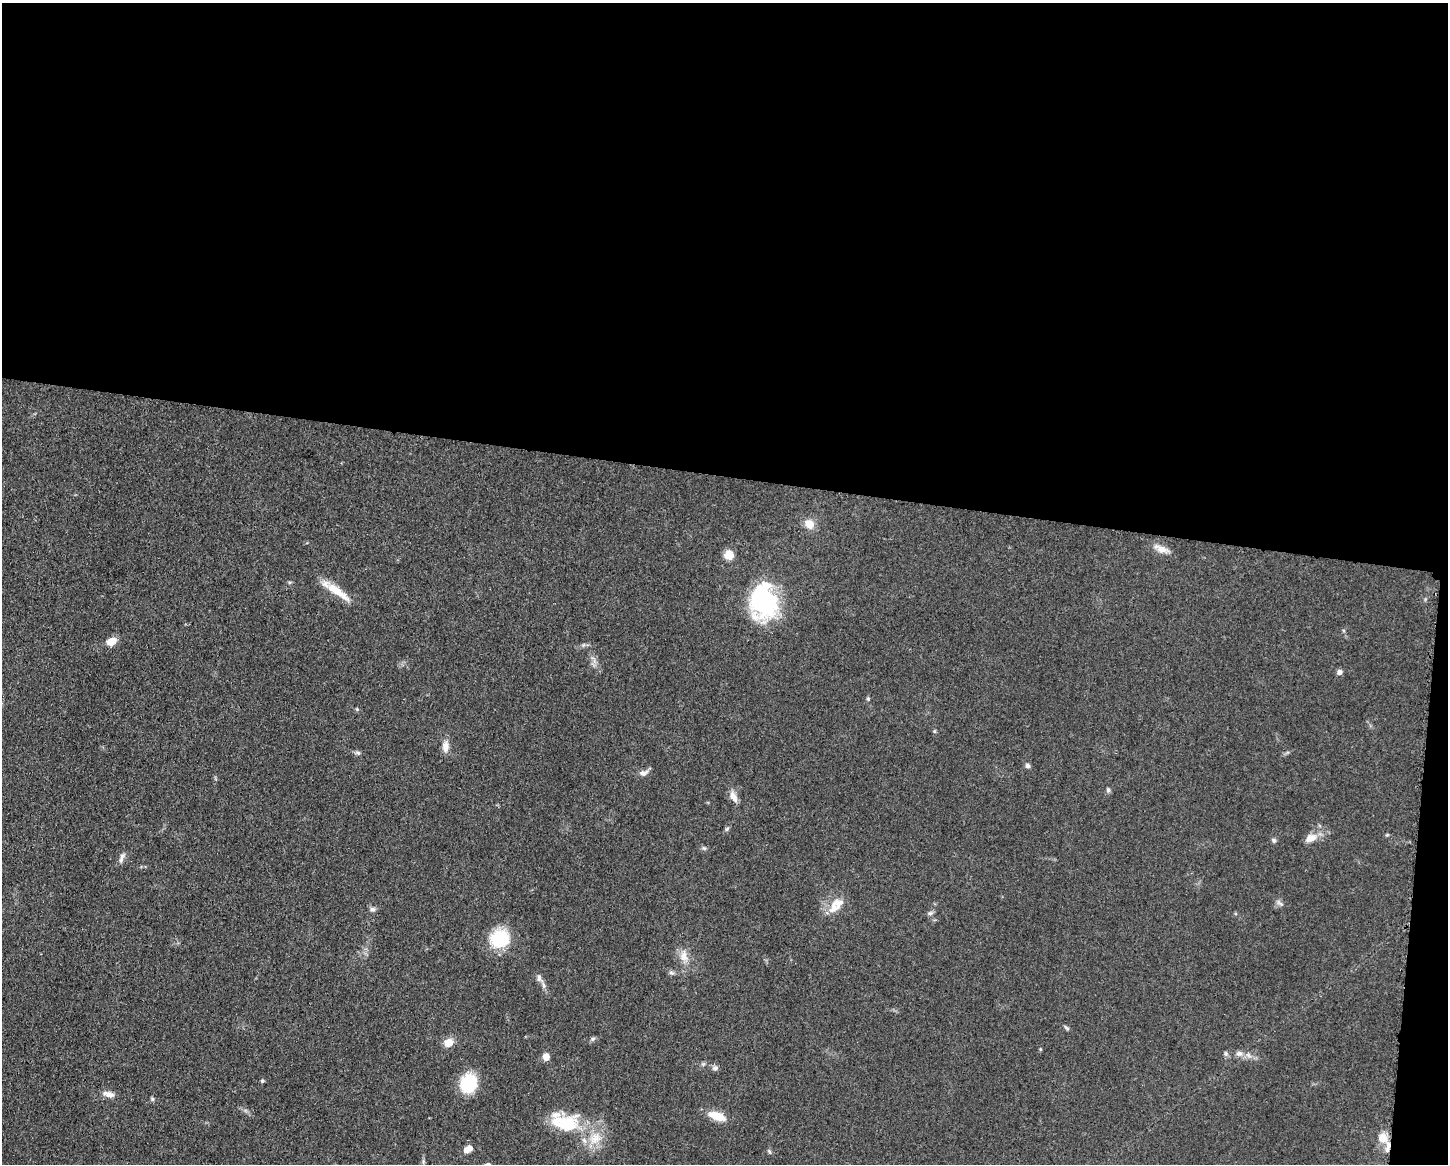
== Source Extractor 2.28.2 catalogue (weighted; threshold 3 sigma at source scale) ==
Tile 3 of 3 x 4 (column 3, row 1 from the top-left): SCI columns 3125-4570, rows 3492-4653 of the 4682 x 4654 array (HDU 1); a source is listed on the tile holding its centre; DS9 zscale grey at full resolution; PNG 1450 x 1166 px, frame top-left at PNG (2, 3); no overlay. Shown black and unused: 42% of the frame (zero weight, under 3 of 5 exposures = <1% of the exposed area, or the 3 px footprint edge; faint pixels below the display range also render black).
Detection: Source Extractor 2.28.2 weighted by HDU 2 'WHT'; one run over the whole footprint, this tile lists its part. Background 0.0607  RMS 0.0056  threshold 0.0251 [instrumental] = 3 sigma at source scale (4.5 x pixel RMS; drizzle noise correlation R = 1.50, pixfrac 1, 0.05/0.05 arcsec/px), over >= 5 px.
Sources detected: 50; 1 cosmic-ray / hot-pixel residue — not listed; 3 inside a brighter listed object's ellipse — not listed separately; the other 46 listed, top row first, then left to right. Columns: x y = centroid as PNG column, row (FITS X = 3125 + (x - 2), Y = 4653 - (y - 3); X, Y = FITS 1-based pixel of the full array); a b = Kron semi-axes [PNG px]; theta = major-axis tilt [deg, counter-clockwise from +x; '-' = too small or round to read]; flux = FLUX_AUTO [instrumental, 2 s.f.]
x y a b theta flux
809 524 12 10 -56 6.2
1162 549 21 8 -21 5.1
729 555 10 9 - 6.9
337 591 37 9 -35 12
763 601 37 27 -86 67
111 641 8 6 21 8.4
1340 672 6 6 - 2.2
868 699 5 5 - 0.71
934 731 6 4 89 0.68
445 746 14 8 -89 4.4
358 753 7 5 -42 1
1028 766 6 6 - 1.4
643 773 12 7 16 2.7
1108 790 6 5 - 1.1
733 797 15 8 -63 4
727 829 6 5 - 0.96
1313 838 12 10 70 4.4
1274 840 6 6 - 1.2
704 848 7 4 -44 0.93
121 858 15 5 76 2.2
1280 903 10 4 -27 1.4
836 905 26 13 49 9.2
372 909 7 7 - 1.6
930 913 7 5 42 1.3
500 939 19 16 16 30
684 956 16 10 -83 5.6
671 973 7 4 -1 1.1
539 978 9 6 -89 1.9
544 985 10 4 -79 1.6
1067 1028 9 4 -40 0.99
593 1039 7 5 59 1
448 1043 10 9 - 5.7
1226 1053 6 6 - 1.2
1239 1053 10 7 -8 2.6
546 1057 7 6 - 4.7
715 1068 8 6 -23 1.8
262 1081 5 4 - 0.75
468 1083 18 15 72 25
109 1094 16 7 -15 3.4
152 1099 6 5 - 0.9
717 1116 19 9 -19 11
567 1124 32 24 32 22
595 1138 17 13 42 10
1382 1138 12 12 - 7
468 1149 12 8 28 4
769 1151 6 4 -47 0.82